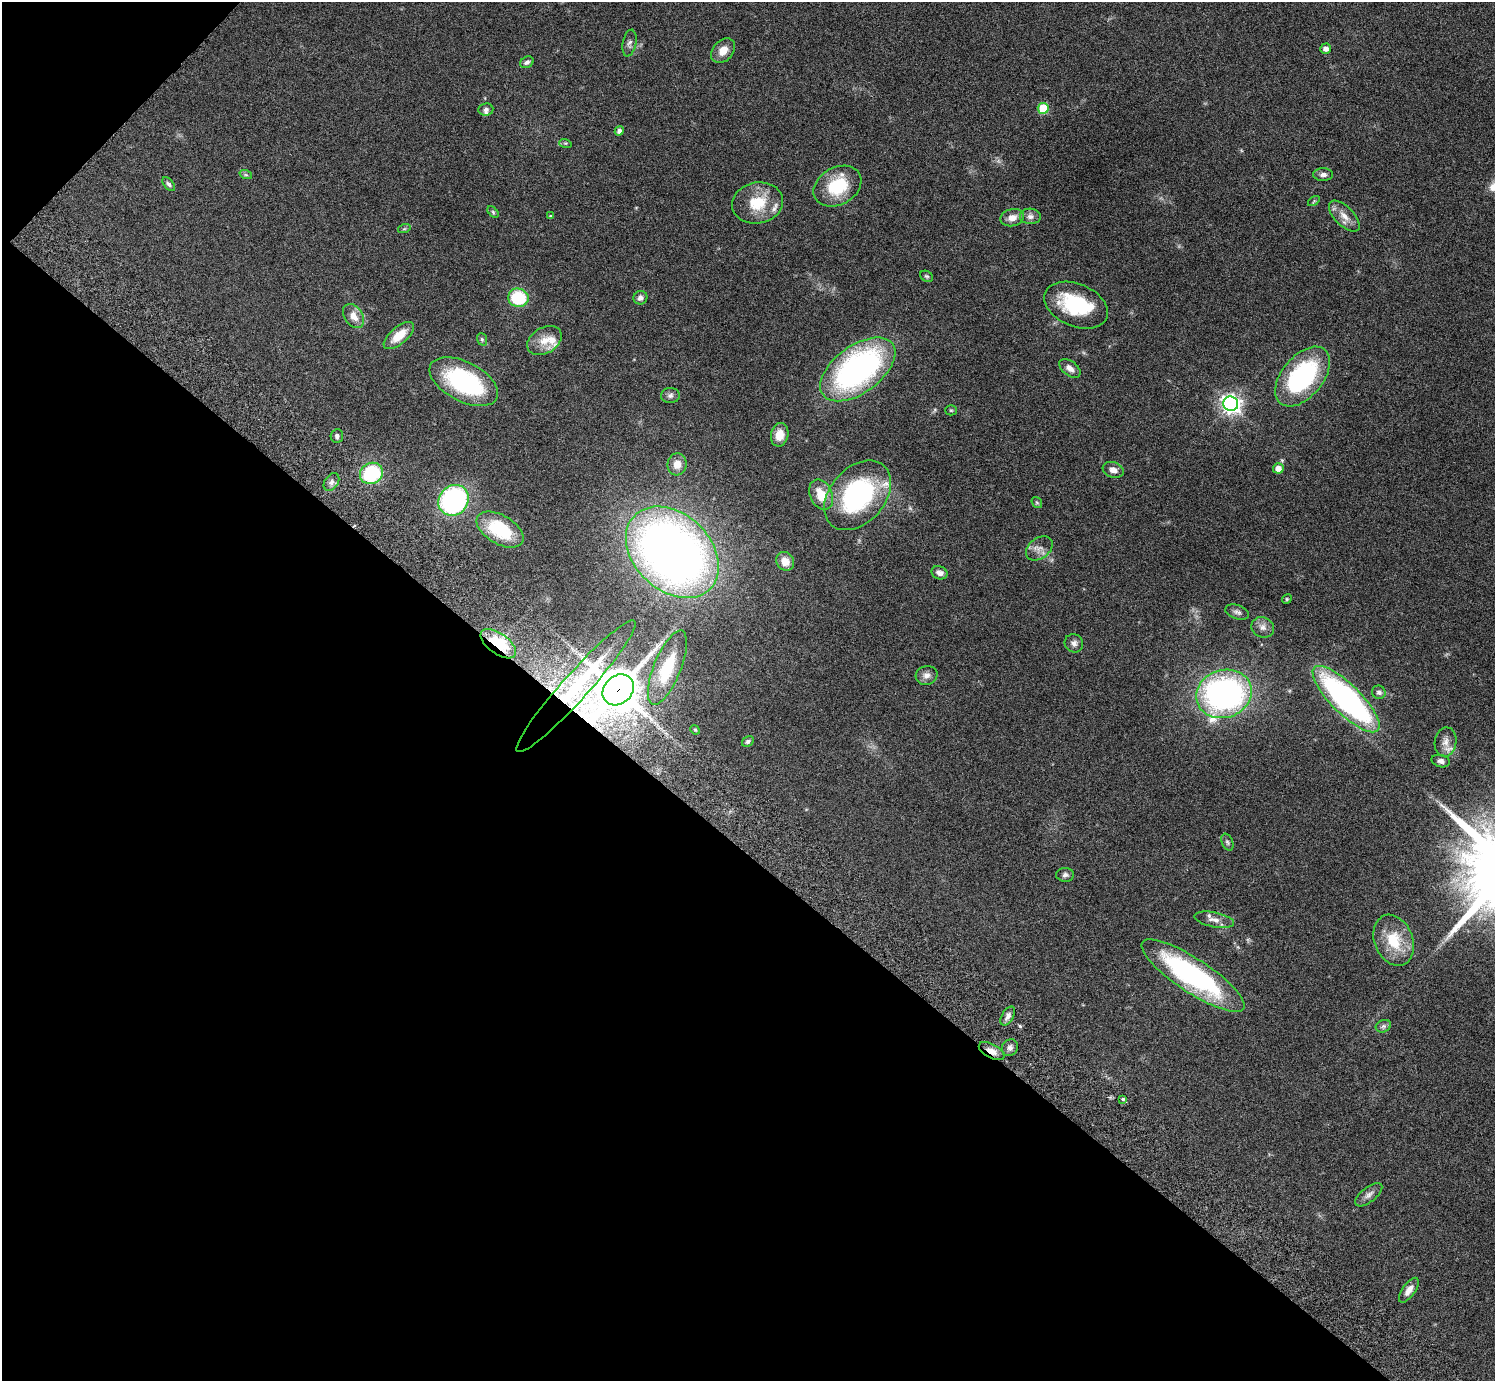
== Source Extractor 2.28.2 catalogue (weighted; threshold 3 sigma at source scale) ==
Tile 9 of 4 x 4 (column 1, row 3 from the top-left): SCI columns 46-1538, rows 1727-3105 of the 6059 x 6069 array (HDU 1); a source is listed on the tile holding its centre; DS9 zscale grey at full resolution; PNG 1497 x 1383 px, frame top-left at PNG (2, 2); each listed source drawn as its Kron ellipse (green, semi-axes under 4 px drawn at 4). Shown black and unused: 40% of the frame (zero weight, under 3 of 6 exposures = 3% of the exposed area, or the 3 px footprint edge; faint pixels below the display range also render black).
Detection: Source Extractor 2.28.2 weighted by HDU 2 'WHT'; one run over the whole footprint, this tile lists its part. Background 0.0836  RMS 0.0047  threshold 0.0192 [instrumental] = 3 sigma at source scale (4.09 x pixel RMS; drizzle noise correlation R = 1.36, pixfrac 0.8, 0.05/0.05 arcsec/px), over >= 5 px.
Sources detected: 85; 1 too faint to see at this stretch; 1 inside a brighter object's white glare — neither listed nor drawn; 4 inside a brighter listed object's ellipse — not listed separately; the other 79 listed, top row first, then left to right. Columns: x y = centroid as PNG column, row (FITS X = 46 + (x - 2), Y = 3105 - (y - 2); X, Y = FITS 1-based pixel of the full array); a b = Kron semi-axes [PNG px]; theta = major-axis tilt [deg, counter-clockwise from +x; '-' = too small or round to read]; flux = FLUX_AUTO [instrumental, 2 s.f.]
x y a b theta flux
629 43 13 6 79 1.6
1326 49 5 5 - 2
723 51 14 10 48 4.5
527 62 7 5 30 1.2
1043 108 5 5 - 18
486 109 7 6 - 1.3
619 131 5 4 - 1.5
565 143 6 4 -17 0.56
246 175 6 4 -18 0.7
1323 175 10 6 0 1.7
169 184 8 5 -52 0.94
837 186 25 18 28 19
1314 201 6 4 34 0.64
757 203 26 20 9 14
493 212 7 4 -46 0.66
551 216 4 3 - 0.56
1030 216 10 8 -4 1.9
1344 216 19 9 -45 4.6
1012 218 12 8 14 3.2
404 229 6 4 18 0.55
926 276 7 5 -30 0.71
518 298 10 9 - 21
640 298 7 6 - 1.7
1076 305 33 21 -23 26
353 316 13 9 -54 4.3
399 336 18 8 40 7.4
482 339 6 5 - 0.73
544 340 18 13 31 6.1
1070 368 12 7 -38 2.7
858 369 43 23 36 120
1303 377 35 20 50 54
464 382 37 19 -27 50
670 395 9 7 4 1.5
1231 404 7 7 - 210
951 410 5 5 - 0.5
780 435 12 8 79 4.5
337 436 7 6 - 1.2
677 464 11 9 82 3.8
1278 468 5 5 - 3.2
1113 470 11 7 -20 2.4
371 473 12 10 26 28
331 482 10 6 54 1.4
821 494 16 11 -65 8.4
858 495 40 27 49 58
453 500 16 14 46 77
1037 503 6 4 -53 0.57
500 530 26 14 -31 23
1039 548 15 10 38 3
672 552 53 38 -44 340
785 561 10 8 -54 4.4
939 573 8 6 -23 2.2
1287 599 5 4 - 0.51
1237 612 12 7 -18 1.5
1263 627 11 10 - 2.5
1074 643 9 9 - 1.9
498 644 20 10 -36 21
667 668 40 13 68 20
927 675 11 9 15 2.5
576 686 88 13 48 48
618 690 17 14 44 1200
1379 692 7 6 - 1.2
1224 694 28 24 18 130
1346 699 44 15 -45 110
695 730 5 4 - 0.47
748 741 6 5 - 0.91
1445 742 15 11 80 3.5
1441 761 9 6 -15 1.5
1227 842 9 5 -67 0.85
1065 875 9 7 1 1.3
1214 920 20 7 -11 3.3
1394 940 26 19 -68 15
1193 976 60 17 -33 73
1008 1016 10 5 60 1.8
1383 1026 8 6 21 1.2
1010 1048 9 7 47 1.7
992 1051 14 7 -29 3.3
1123 1099 3 3 - 0.82
1369 1195 16 7 38 2.2
1409 1290 14 6 55 3.3
Overlapping masked pixels (flux is a lower limit): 5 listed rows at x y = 498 644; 667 668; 576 686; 618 690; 992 1051